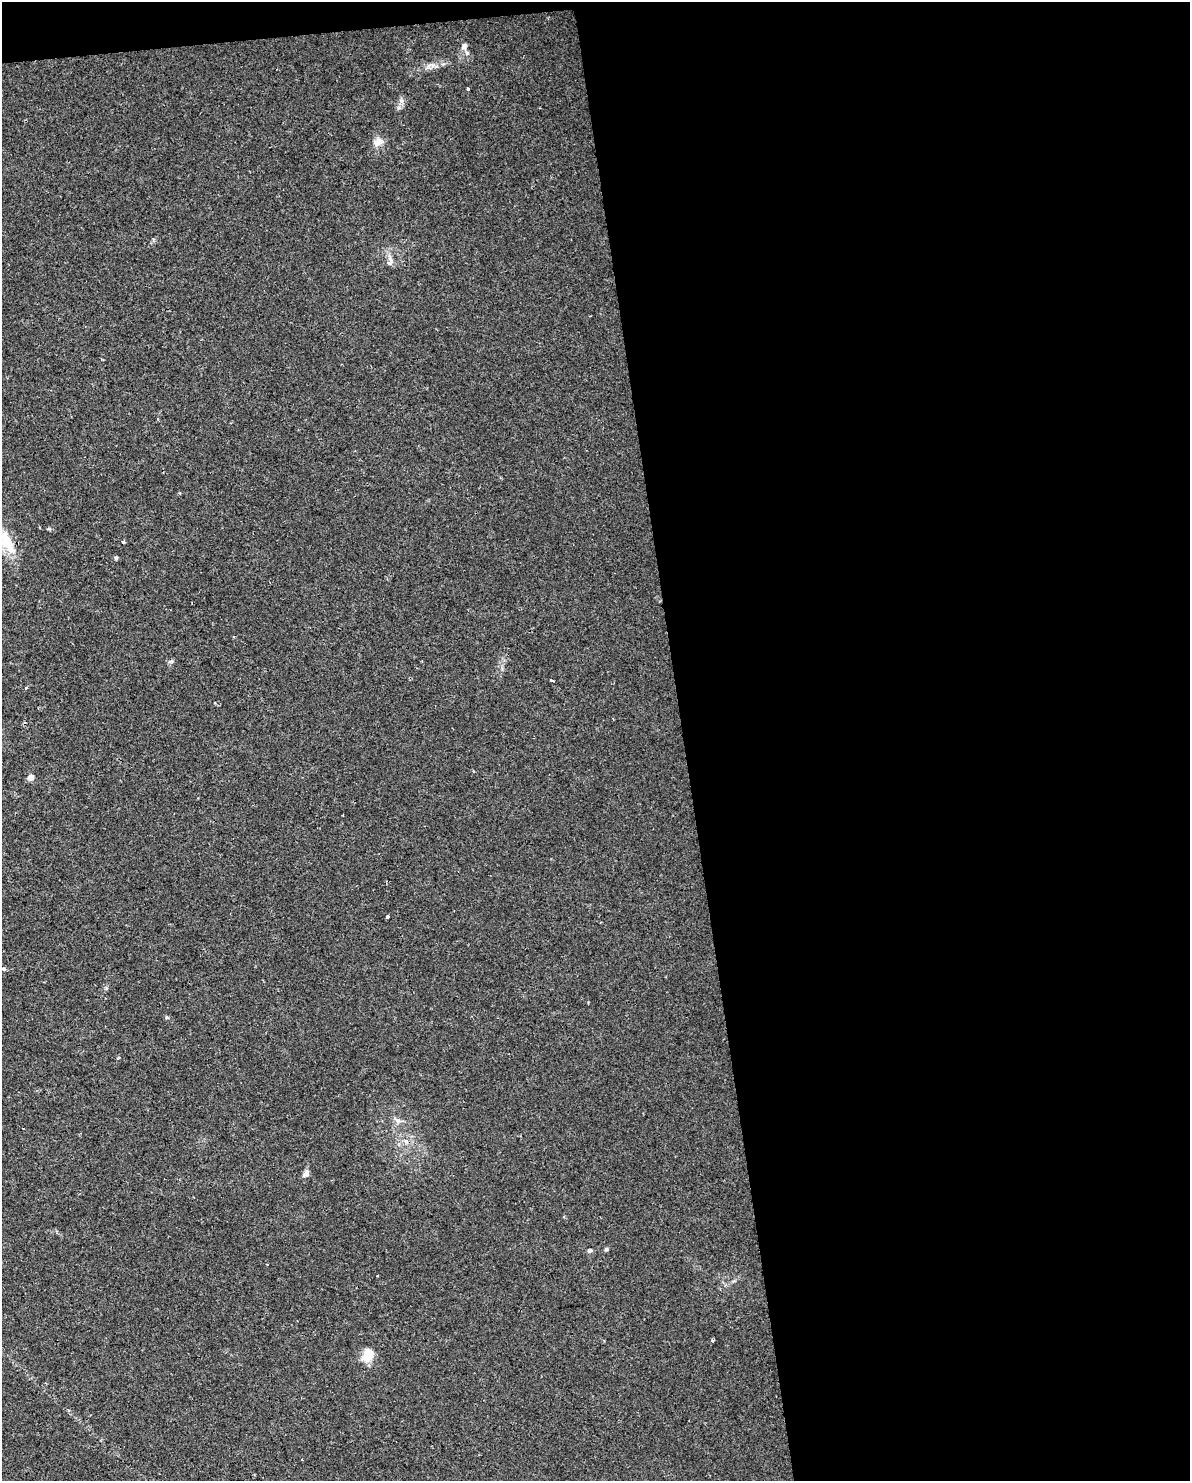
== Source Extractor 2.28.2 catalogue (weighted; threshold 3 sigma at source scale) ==
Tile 4 of 4 x 3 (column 4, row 1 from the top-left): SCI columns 3567-4754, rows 3020-4498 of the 4754 x 4517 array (HDU 1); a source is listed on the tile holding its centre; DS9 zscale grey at full resolution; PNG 1192 x 1483 px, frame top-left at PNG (2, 2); no overlay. Shown black and unused: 44% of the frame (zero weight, under 2 of 3 exposures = <1% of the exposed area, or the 3 px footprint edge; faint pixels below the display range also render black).
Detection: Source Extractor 2.28.2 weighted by HDU 2 'WHT'; one run over the whole footprint, this tile lists its part. Background 0.00454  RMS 0.0028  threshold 0.0125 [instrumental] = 3 sigma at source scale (4.5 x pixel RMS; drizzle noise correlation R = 1.50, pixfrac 1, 0.0396/0.0396 arcsec/px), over >= 5 px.
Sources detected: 22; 1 cosmic-ray / hot-pixel residue — not listed; the other 21 listed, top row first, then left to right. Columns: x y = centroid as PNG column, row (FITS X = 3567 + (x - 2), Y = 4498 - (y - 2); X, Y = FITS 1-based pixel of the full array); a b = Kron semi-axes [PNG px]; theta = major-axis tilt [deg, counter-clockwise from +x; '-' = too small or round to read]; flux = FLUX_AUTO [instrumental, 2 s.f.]
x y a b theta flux
464 46 9 7 53 1.1
468 89 4 3 - 0.98
378 142 15 10 41 2.2
390 262 13 6 74 1.2
158 419 3 3 - 0.27
49 528 6 4 0 0.37
123 542 3 3 - 0.85
7 543 39 15 -64 9.2
116 558 5 4 - 0.47
551 681 3 3 - 0.69
26 688 3 3 - 0.42
31 777 7 6 - 1.4
387 917 4 3 - 2.2
4 969 3 3 - 0.71
167 1017 6 4 -30 0.35
397 1120 14 6 -31 1.3
306 1174 10 6 36 1.1
606 1249 5 4 - 0.42
589 1250 6 5 - 0.55
712 1341 4 4 - 0.4
368 1355 15 11 58 5.1
Isophote crosses this tile's border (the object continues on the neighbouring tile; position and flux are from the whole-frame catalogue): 1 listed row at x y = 7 543
Unlisted compact peaks at least as high as the median listed source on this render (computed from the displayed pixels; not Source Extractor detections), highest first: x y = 401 101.